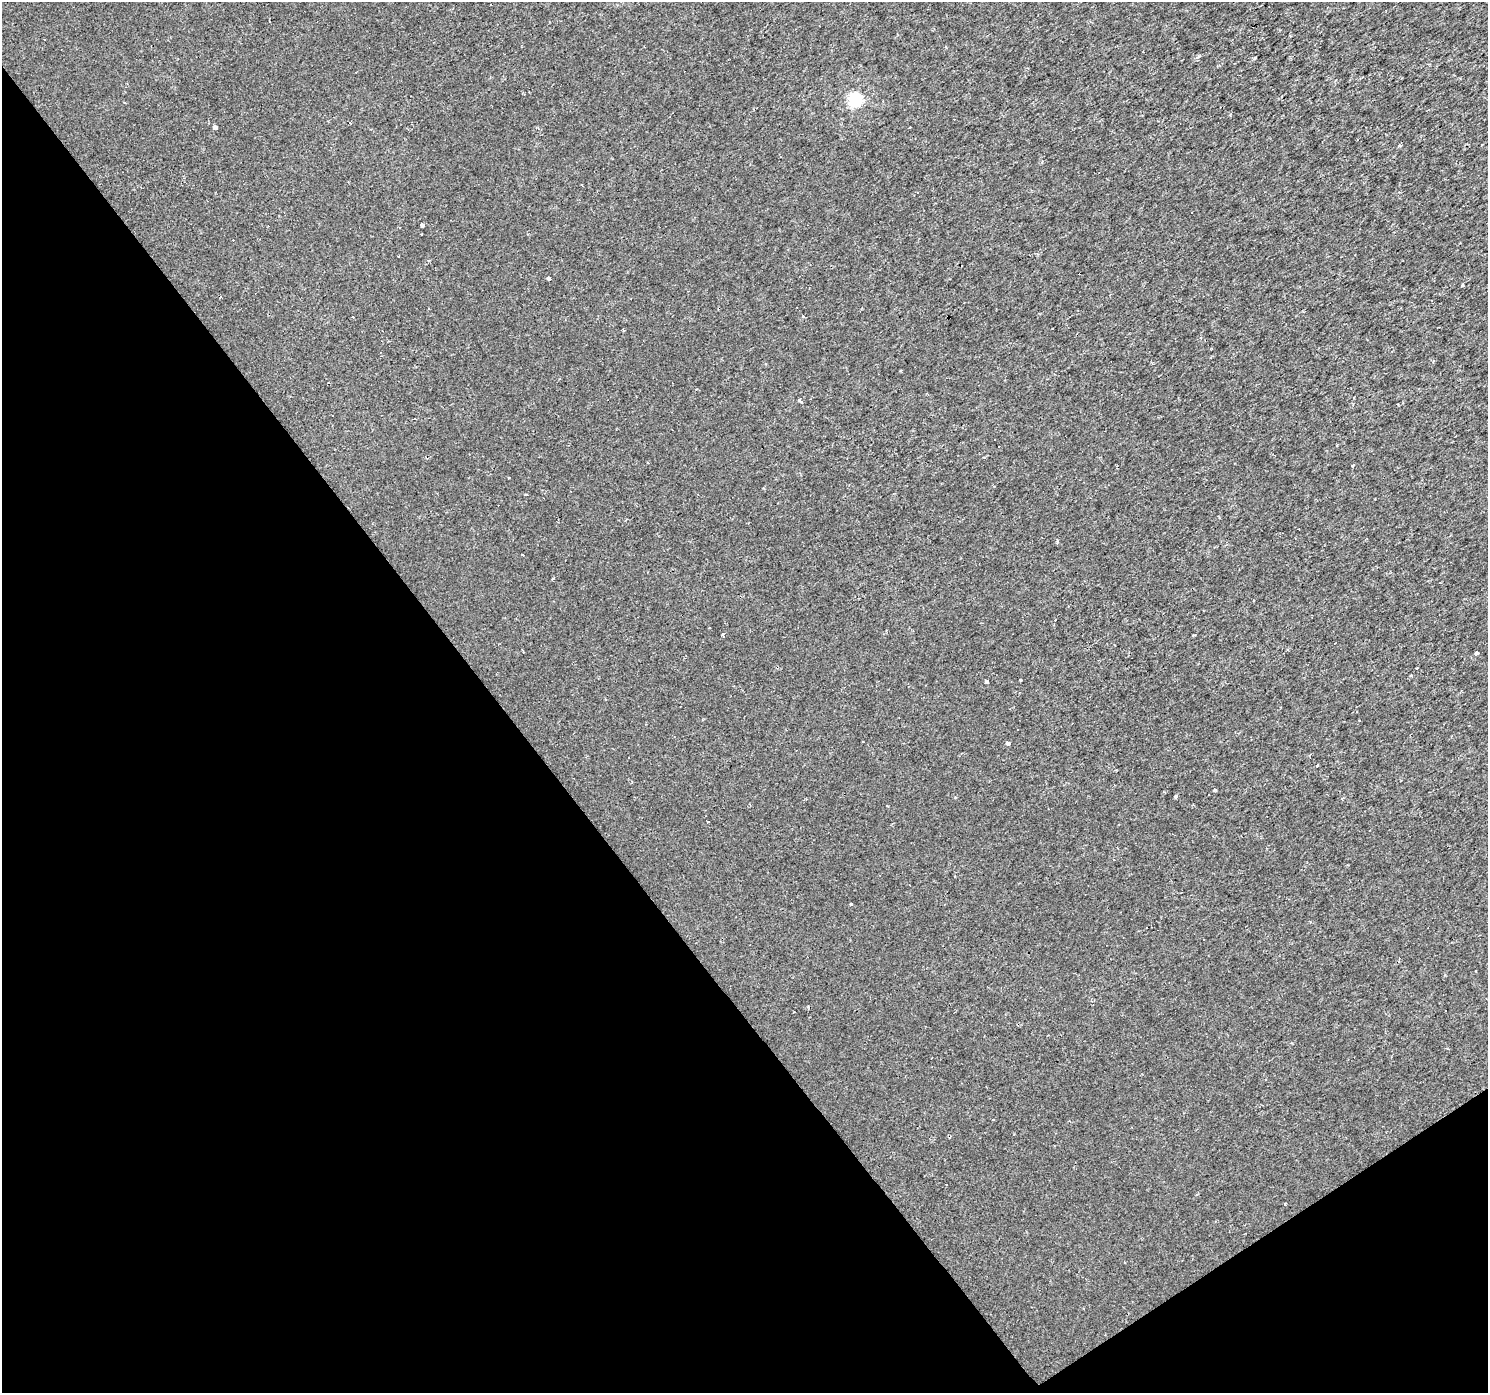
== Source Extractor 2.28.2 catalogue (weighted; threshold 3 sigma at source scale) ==
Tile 14 of 4 x 4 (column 2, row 4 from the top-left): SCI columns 1487-2972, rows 188-1578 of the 5945 x 5875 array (HDU 1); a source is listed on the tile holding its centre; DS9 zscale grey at full resolution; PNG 1490 x 1395 px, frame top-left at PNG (2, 2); no overlay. Shown black and unused: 37% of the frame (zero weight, under 2 of 3 exposures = <1% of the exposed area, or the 3 px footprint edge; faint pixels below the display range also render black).
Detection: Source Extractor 2.28.2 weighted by HDU 2 'WHT'; one run over the whole footprint, this tile lists its part. Background 0.00236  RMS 0.003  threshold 0.0134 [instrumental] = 3 sigma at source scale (4.5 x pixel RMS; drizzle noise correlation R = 1.50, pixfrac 1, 0.0396/0.0396 arcsec/px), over >= 5 px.
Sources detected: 76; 32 cosmic-ray / hot-pixel residue — not listed; the other 44 listed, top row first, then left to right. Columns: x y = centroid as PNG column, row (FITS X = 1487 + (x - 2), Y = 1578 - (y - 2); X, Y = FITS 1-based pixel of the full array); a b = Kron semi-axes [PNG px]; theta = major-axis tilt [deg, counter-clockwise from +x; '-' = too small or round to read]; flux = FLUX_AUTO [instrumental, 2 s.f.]
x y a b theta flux
946 47 4 3 - 0.31
1255 58 3 3 - 0.77
855 99 6 6 - 47
350 123 3 2 - 0.83
215 127 4 4 - 4.3
1357 140 3 3 - 0.87
422 225 4 3 - 2
399 228 3 2 - 0.32
549 278 4 3 - 2.1
1462 285 3 3 - 0.37
429 309 3 3 - 0.42
624 330 3 3 - 0.97
901 371 3 3 - 0.5
800 400 6 3 -44 2.2
332 416 3 2 - 0.29
414 419 3 2 - 0.27
994 440 2 2 - 0.22
648 462 3 2 - 0.27
1352 465 3 3 - 3
526 495 3 3 - 0.6
553 579 4 2 - 0.72
1254 600 2 2 - 0.24
1055 620 3 2 - 0.35
723 634 3 3 - 0.49
1335 643 2 2 - 0.17
1477 653 3 3 - 11
1417 668 3 3 - 0.34
1020 680 3 3 - 0.96
986 681 4 4 - 1.4
606 699 3 2 - 0.23
1008 743 4 3 - 1.2
1215 790 4 3 - 0.49
1175 797 3 3 - 0.48
1342 799 4 4 - 0.31
887 806 3 2 - 0.27
708 822 3 3 - 0.94
1114 860 3 3 - 0.25
850 904 3 3 - 5.9
1147 928 3 3 - 2.8
1475 971 2 2 - 0.21
1445 1010 3 2 - 0.42
794 1012 2 2 - 0.3
946 1185 3 2 - 0.18
1284 1203 3 3 - 1.2
Unlisted compact peaks at least as high as the median listed source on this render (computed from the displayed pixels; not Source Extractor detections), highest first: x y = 1057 542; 1199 56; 1194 635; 509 478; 955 797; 803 316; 1230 115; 1445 975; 1411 675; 1398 404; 1337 445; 1292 1043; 1317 766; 763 488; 1042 162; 1014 1134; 1116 770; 1375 499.